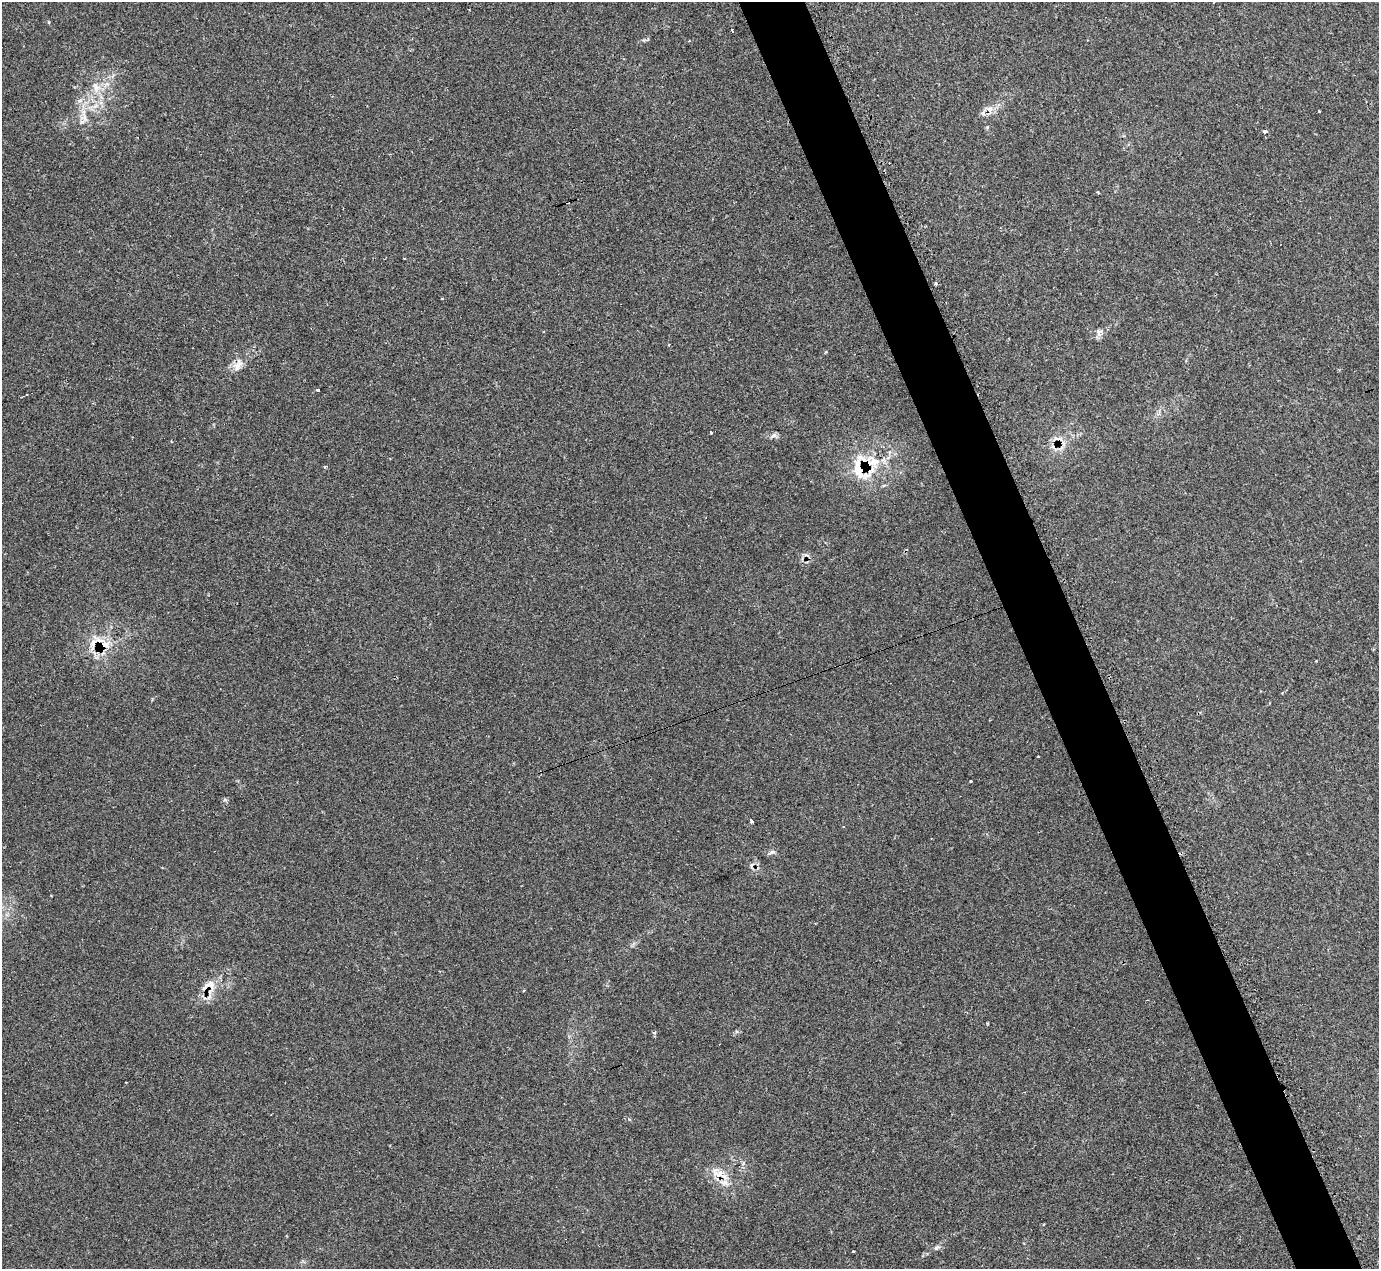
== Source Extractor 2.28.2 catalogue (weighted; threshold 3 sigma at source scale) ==
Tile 6 of 4 x 4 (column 2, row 2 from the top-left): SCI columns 1379-2755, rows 2809-4075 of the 5525 x 5503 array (HDU 1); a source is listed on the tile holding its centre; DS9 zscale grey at full resolution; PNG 1381 x 1271 px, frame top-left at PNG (2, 2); no overlay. Shown black and unused: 5% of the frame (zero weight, under 2 of 3 exposures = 1% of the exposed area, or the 3 px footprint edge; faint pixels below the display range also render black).
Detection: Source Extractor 2.28.2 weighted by HDU 2 'WHT'; one run over the whole footprint, this tile lists its part. Background 0.134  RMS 0.007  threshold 0.0314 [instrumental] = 3 sigma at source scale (4.5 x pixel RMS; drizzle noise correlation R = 1.50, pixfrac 1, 0.05/0.05 arcsec/px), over >= 5 px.
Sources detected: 37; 6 cosmic-ray / hot-pixel residue — not listed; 3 inside a brighter listed object's ellipse — not listed separately; the other 28 listed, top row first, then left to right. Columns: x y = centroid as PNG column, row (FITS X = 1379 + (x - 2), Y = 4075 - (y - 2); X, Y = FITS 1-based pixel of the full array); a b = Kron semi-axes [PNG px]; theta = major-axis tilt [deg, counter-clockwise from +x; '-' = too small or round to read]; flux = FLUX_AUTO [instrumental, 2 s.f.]
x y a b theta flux
732 30 4 3 - 2.2
96 87 15 8 -70 6.5
989 109 9 7 0 3.6
1319 111 3 2 - 0.86
84 117 13 9 -59 5
1265 131 4 3 - 6.5
390 154 3 3 - 0.51
1098 192 3 3 - 1.3
442 298 3 2 - 0.63
1099 332 12 7 72 2.9
826 352 4 3 - 0.68
237 366 13 11 -57 5.4
318 390 4 3 - 4.8
711 433 3 3 - 3.2
774 435 8 6 18 2.1
1058 439 16 6 -11 4.4
860 469 32 20 -82 30
102 644 28 18 -49 21
1282 693 3 2 - 0.58
1038 757 3 3 - 1.9
970 781 3 3 - 3.7
751 821 3 3 - 3.1
843 827 3 2 - 0.61
772 852 8 4 11 2.4
209 985 25 13 20 12
718 1174 23 11 -21 10
936 1248 8 5 29 1.5
853 1252 3 2 - 1
Overlapping masked pixels (flux is a lower limit): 6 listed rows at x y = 237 366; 1058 439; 860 469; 102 644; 209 985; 718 1174
Unlisted compact peaks at least as high as the median listed source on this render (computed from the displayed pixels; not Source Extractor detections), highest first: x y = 49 22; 654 1033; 987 127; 225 799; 629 1119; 325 467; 987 1023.